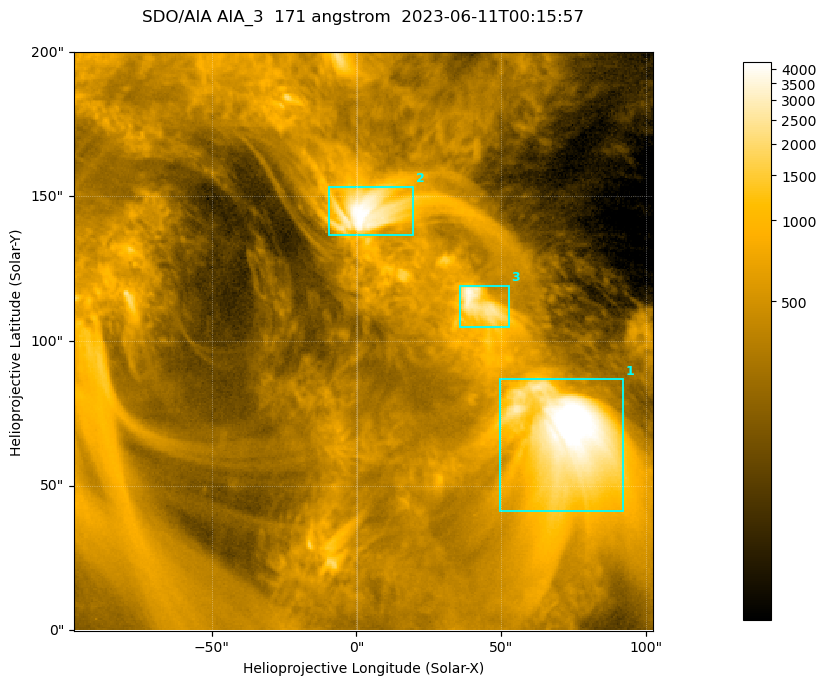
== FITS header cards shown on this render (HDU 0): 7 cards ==
TELESCOP= 'SDO/AIA '           / For AIA: SDO/AIA
INSTRUME= 'AIA_3   '           / For AIA: AIA_ATA1, AIA_ATA2, AIA_ATA3 or AIA_AT
WAVELNTH=                  171 / [angstrom] Wavelength
WAVEUNIT= 'angstrom'           / Wavelength unit: angstrom
DATE-OBS= '2023-06-11T00:15:57.351' / [ISO] Date when observation started; ISO 8
CTYPE1  = 'HPLN-TAN'           / CTYPE1; Typically HPLN
CTYPE2  = 'HPLT-TAN'           / CTYPE2; Typically HPLT

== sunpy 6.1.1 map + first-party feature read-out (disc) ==
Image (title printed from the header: SDO/AIA AIA_3  171 angstrom  2023-06-11T00:15:57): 334 x 334 px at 0.599 arcsec/px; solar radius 945 arcsec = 1577 px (partial field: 1.4% of the solar disc is inside the frame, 100% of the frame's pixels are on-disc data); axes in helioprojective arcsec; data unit not stated in the header (colour bar unlabelled)
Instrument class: DISC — disc imager (sunpy class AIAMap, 171 A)
Bright regions (active regions / flare kernels): reference = the on-disc median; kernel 3 px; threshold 5 sigma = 1094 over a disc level ~359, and >= 1.15x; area >= 111 px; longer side >= 4 px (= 2.4 arcsec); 3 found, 3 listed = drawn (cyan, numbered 1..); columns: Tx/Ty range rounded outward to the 2 arcsec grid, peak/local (2 s.f.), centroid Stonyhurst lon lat
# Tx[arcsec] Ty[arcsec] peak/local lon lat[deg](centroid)
1 48..92 40..88 15 +4 +4
2 -10..20 136..154 12 +0 +9
3 36..54 104..120 10 +3 +7